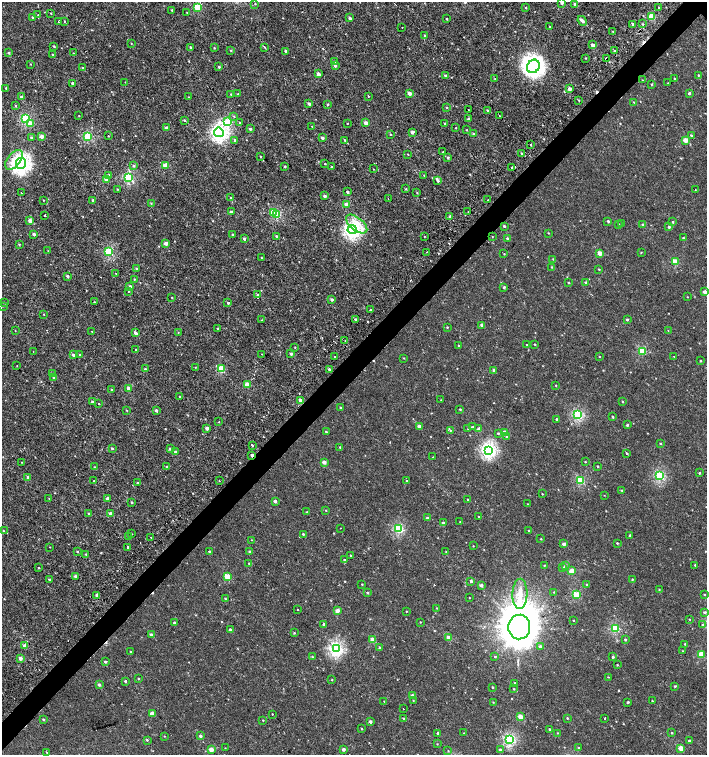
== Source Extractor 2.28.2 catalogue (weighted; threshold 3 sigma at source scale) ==
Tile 7 of 4 x 4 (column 3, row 2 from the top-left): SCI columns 3072-4480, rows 3011-4515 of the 6043 x 6058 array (HDU 1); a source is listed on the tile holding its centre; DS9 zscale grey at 2 x 2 block average (1 PNG px = mean of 2 x 2 image px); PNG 709 x 757 px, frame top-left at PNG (2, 2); each listed source drawn as its Kron ellipse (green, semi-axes under 4 px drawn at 4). Shown black and unused: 4% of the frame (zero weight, under 2 of 3 exposures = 2% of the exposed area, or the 3 px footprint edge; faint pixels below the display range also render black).
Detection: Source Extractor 2.28.2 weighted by HDU 2 'WHT'; one run over the whole footprint, this tile lists its part. Background -4.39e-05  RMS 0.0026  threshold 0.0116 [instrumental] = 3 sigma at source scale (4.5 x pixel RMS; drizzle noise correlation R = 1.50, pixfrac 1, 0.0396/0.0396 arcsec/px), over >= 5 px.
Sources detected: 434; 1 inside a brighter object's white glare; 7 cosmic-ray / hot-pixel residue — neither listed nor drawn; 3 inside a brighter listed object's ellipse — not listed separately; the other 423 listed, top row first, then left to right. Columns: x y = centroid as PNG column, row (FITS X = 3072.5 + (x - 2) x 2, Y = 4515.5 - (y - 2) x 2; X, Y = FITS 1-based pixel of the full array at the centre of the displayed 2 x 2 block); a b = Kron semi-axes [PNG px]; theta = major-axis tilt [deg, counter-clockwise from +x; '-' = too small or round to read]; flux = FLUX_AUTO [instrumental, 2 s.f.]
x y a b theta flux
562 2 2 2 - 2.9
255 3 2 2 - 0.28
575 4 2 2 - 1.9
197 7 3 3 - 16
526 7 2 2 - 0.39
659 8 2 2 - 0.81
172 10 2 2 - 0.64
51 13 2 2 - 0.39
187 13 3 2 - 0.37
38 15 2 2 - 0.35
32 17 3 2 - 0.55
651 17 3 3 - 16
350 18 2 2 - 1.8
447 19 2 2 - 0.45
59 21 2 2 - 0.94
64 21 2 2 - 0.41
582 21 5 2 - 1.9
633 24 2 2 - 1.9
643 24 2 2 - 0.4
402 27 2 2 - 1.2
550 27 2 2 - 0.37
613 32 3 3 - 0.34
425 35 2 2 - 4
131 43 2 2 - 0.3
592 45 2 2 - 3
54 46 2 2 - 0.61
190 47 3 2 - 0.56
265 47 3 2 - 0.48
214 48 2 2 - 0.4
231 51 3 2 - 0.48
286 51 2 2 - 1.2
615 51 2 2 - 1.3
9 53 3 3 - 0.79
73 53 2 2 - 0.25
52 54 2 2 - 0.37
586 58 2 2 - 0.37
606 58 2 2 - 2.5
334 62 3 3 - 0.55
30 64 2 2 - 0.31
335 66 3 3 - 1.4
533 66 7 6 - 200
219 67 2 2 - 0.8
82 68 2 2 - 0.69
318 74 2 2 - 4.6
445 75 2 2 - 0.86
698 75 2 2 - 0.39
674 78 2 2 - 0.28
495 79 3 2 - 0.46
642 80 2 2 - 0.25
125 82 2 2 - 0.31
72 83 2 2 - 1.8
668 83 2 2 - 0.26
651 84 3 2 - 0.36
6 88 2 2 - 0.5
570 89 3 2 - 3.1
409 93 2 2 - 3.8
689 93 2 2 - 1.3
231 94 3 2 - 0.48
238 94 3 3 - 0.56
368 96 2 2 - 0.57
21 97 3 2 - 1.1
189 97 2 2 - 0.27
579 100 2 2 - 0.44
634 102 2 2 - 0.27
309 104 2 2 - 2
328 104 3 2 - 0.46
16 106 3 3 - 0.48
446 107 3 2 - 0.37
468 110 2 2 - 0.26
487 110 3 3 - 0.57
499 115 2 2 - 0.55
79 116 2 2 - 0.24
234 116 3 2 - 0.41
25 118 3 3 - 34
469 119 2 2 - 1.9
184 120 3 2 - 0.49
228 122 4 3 - 24
240 123 3 3 - 0.78
347 123 2 2 - 0.33
366 123 2 2 - 5.3
30 124 3 3 - 4.9
445 124 2 2 - 0.87
312 126 3 2 - 0.23
166 128 2 2 - 2.9
456 128 2 2 - 0.35
250 129 2 2 - 1.5
466 130 2 2 - 0.31
219 132 5 4 - 120
412 132 2 2 - 2.1
474 134 4 3 - 0.79
391 135 2 2 - 0.29
88 136 3 3 - 28
108 136 2 2 - 0.92
691 136 3 2 - 0.84
42 137 2 2 - 3.5
31 138 2 2 - 1
322 138 2 2 - 1.4
235 140 3 2 - 1.4
345 140 2 2 - 0.52
685 140 2 2 - 5.8
530 145 2 2 - 2.1
442 152 2 2 - 0.45
408 154 2 2 - 0.31
522 154 3 2 - 0.84
260 157 2 2 - 0.33
448 158 3 3 - 0.91
14 160 11 6 52 9
21 163 5 5 - 170
325 164 2 2 - 0.37
133 166 3 3 - 0.86
166 166 3 2 - 11
285 166 2 2 - 0.73
332 167 3 2 - 0.48
512 168 2 2 - 1
373 169 2 2 - 0.23
424 175 3 2 - 0.39
108 176 2 2 - 4.4
128 177 3 3 - 38
106 179 2 2 - 4
438 181 3 3 - 0.9
117 189 3 2 - 0.37
406 189 2 2 - 0.44
695 190 2 2 - 0.27
347 192 2 2 - 1
21 193 2 2 - 0.21
417 193 2 2 - 0.35
325 196 3 2 - 1.8
231 198 2 2 - 0.75
388 198 2 2 - 0.2
43 200 2 2 - 0.28
93 200 2 2 - 1.3
488 200 2 2 - 0.31
151 203 3 2 - 0.43
347 205 2 2 - 7.7
468 211 2 2 - 0.59
231 212 2 2 - 1.4
273 212 3 3 - 8.5
277 214 3 3 - 19
45 215 2 2 - 1.2
450 216 2 2 - 2.1
30 221 2 2 - 3.6
608 221 2 2 - 0.78
673 222 2 2 - 0.51
622 223 2 2 - 0.36
357 224 12 6 -39 11
619 224 3 2 - 0.43
643 225 2 2 - 1.7
504 226 2 2 - 0.88
669 227 2 2 - 0.95
352 230 4 4 - 120
548 233 2 2 - 0.3
34 234 2 2 - 1.7
233 234 2 2 - 0.66
277 236 2 2 - 0.97
424 236 2 2 - 0.74
492 237 2 2 - 0.26
507 238 2 2 - 1.1
683 238 2 2 - 0.56
244 239 3 2 - 1
166 243 2 2 - 4.2
19 244 3 2 - 0.47
48 251 3 2 - 0.26
109 252 3 3 - 29
427 252 2 2 - 1.7
641 252 2 2 - 0.32
600 253 2 2 - 5.6
504 254 2 2 - 0.32
261 258 2 2 - 0.33
553 259 3 2 - 0.36
675 262 3 3 - 12
552 267 2 2 - 0.4
136 269 2 2 - 0.84
599 269 2 2 - 0.4
116 273 2 2 - 0.8
67 276 2 2 - 1.5
134 279 2 2 - 0.46
568 283 2 2 - 0.39
586 283 2 2 - 2.6
130 286 3 2 - 1.7
504 287 3 2 - 0.68
128 291 2 2 - 0.32
704 292 2 2 - 2.7
258 295 3 3 - 1.1
687 297 2 2 - 0.23
172 298 2 2 - 0.33
332 299 2 2 - 1.6
94 302 3 2 - 0.35
4 303 3 2 - 0.49
228 303 2 2 - 0.68
2 306 2 2 - 0.25
370 310 2 2 - 0.36
44 314 2 2 - 0.26
355 319 3 2 - 0.52
262 320 2 2 - 0.33
627 320 2 2 - 0.87
482 325 2 2 - 2.8
447 327 3 2 - 0.39
218 329 3 2 - 0.47
668 330 2 2 - 0.23
15 331 2 2 - 0.24
92 331 2 2 - 0.23
178 332 2 2 - 0.28
135 333 2 2 - 2.4
345 341 2 2 - 0.31
535 344 2 2 - 0.43
459 345 3 2 - 0.45
527 345 2 2 - 0.52
295 347 2 2 - 0.3
136 350 2 2 - 0.44
642 351 3 3 - 19
33 352 2 2 - 0.22
262 354 2 2 - 0.22
291 354 3 2 - 1.2
73 355 2 2 - 1.3
80 355 2 2 - 0.74
674 356 3 2 - 0.21
335 357 2 2 - 0.41
599 357 3 2 - 0.29
404 358 3 2 - 0.29
700 361 2 2 - 0.47
17 366 2 2 - 0.2
195 367 2 2 - 0.25
145 369 3 2 - 0.65
221 369 3 3 - 17
329 369 3 3 - 0.71
494 370 3 3 - 1.3
52 374 3 3 - 0.69
53 377 3 2 - 0.7
247 385 3 2 - 10
556 385 2 2 - 0.33
129 388 2 2 - 5.5
111 389 3 2 - 0.37
180 396 3 2 - 0.49
441 400 2 2 - 0.2
301 401 2 2 - 6.5
623 401 3 2 - 0.37
92 402 3 2 - 1.2
99 404 2 2 - 0.43
341 408 3 3 - 0.84
460 409 2 2 - 0.58
127 410 3 2 - 0.4
156 410 3 2 - 1.4
578 415 3 3 - 43
613 417 3 2 - 0.49
556 419 2 2 - 0.66
219 422 2 2 - 0.34
627 425 3 3 - 0.7
419 427 2 2 - 3.5
473 427 3 2 - 0.48
207 428 2 2 - 2.7
468 429 3 2 - 0.36
479 429 2 2 - 4.4
450 430 3 2 - 0.33
326 432 3 2 - 0.58
504 432 2 2 - 2.4
498 433 3 3 - 0.55
507 437 2 2 - 1.1
660 443 2 2 - 0.45
252 445 2 2 - 1.4
340 447 2 2 - 0.37
112 448 3 2 - 0.74
170 449 3 3 - 1.2
489 450 4 4 - 90
176 452 2 2 - 2.8
627 453 3 2 - 0.68
252 455 2 2 - 2.6
433 457 2 2 - 0.3
21 462 2 2 - 0.23
324 462 2 2 - 3.3
585 462 2 2 - 0.37
597 466 2 2 - 0.49
94 467 3 2 - 0.37
166 467 2 2 - 0.62
699 473 2 2 - 0.68
660 476 3 3 - 40
28 477 3 2 - 1.3
94 481 2 2 - 0.39
219 481 2 2 - 0.4
406 481 2 2 - 3.1
581 481 3 3 - 24
137 483 2 2 - 0.52
622 490 3 2 - 0.5
542 494 2 2 - 0.31
604 495 2 2 - 0.21
49 498 2 2 - 0.23
108 499 2 2 - 3.3
467 499 2 2 - 0.29
275 501 2 2 - 2.1
132 502 2 2 - 0.58
528 504 2 2 - 0.2
326 510 2 2 - 0.36
307 512 2 2 - 0.32
89 513 2 2 - 0.41
110 513 2 2 - 2.1
478 517 2 2 - 0.35
427 518 2 2 - 2.6
460 522 2 2 - 0.32
443 523 2 2 - 1.7
340 528 2 2 - 0.22
399 529 3 3 - 36
529 530 2 2 - 0.36
3 531 2 2 - 0.54
132 534 2 2 - 0.22
303 534 3 2 - 0.6
630 535 3 2 - 0.62
129 536 2 2 - 0.31
151 537 2 2 - 0.72
541 539 2 2 - 0.36
251 540 3 2 - 0.26
617 543 2 2 - 0.47
564 544 2 2 - 2.3
473 546 2 2 - 0.25
50 547 2 2 - 0.21
128 547 2 2 - 6.7
209 551 3 2 - 0.61
249 551 3 2 - 0.67
77 552 2 2 - 0.59
446 552 3 2 - 0.35
85 554 3 2 - 0.36
351 556 2 2 - 0.49
344 560 3 2 - 0.38
249 563 2 2 - 0.27
544 565 2 2 - 0.28
695 565 2 2 - 0.46
565 566 3 3 - 0.71
38 568 2 2 - 0.46
563 568 3 2 - 0.81
571 571 3 2 - 9.6
75 576 3 2 - 1.1
227 576 3 2 - 12
49 579 3 2 - 0.7
632 579 2 2 - 0.41
471 581 3 2 - 1.1
362 584 2 2 - 0.41
586 584 2 2 - 0.45
481 585 3 2 - 1.9
659 590 2 2 - 0.33
554 592 2 2 - 0.28
368 593 2 2 - 0.71
520 594 15 7 89 7.1
97 595 3 2 - 2.8
576 595 3 3 - 20
704 595 2 2 - 0.35
225 598 2 2 - 0.47
469 598 2 2 - 0.22
437 608 2 2 - 0.31
298 610 2 2 - 1.2
337 611 2 2 - 4.6
406 611 2 2 - 0.27
704 612 3 3 - 0.86
690 619 2 2 - 0.28
573 620 2 2 - 0.39
420 622 2 2 - 0.27
174 623 2 2 - 0.73
323 624 2 2 - 3.2
703 625 3 2 - 0.52
519 627 12 11 - 2600
615 628 3 3 - 33
231 630 2 2 - 2
294 633 3 2 - 0.47
151 635 2 2 - 2.3
449 637 3 2 - 6.2
373 640 2 2 - 6.7
625 640 2 2 - 0.81
685 644 3 2 - 0.36
25 646 2 2 - 5.1
540 646 3 3 - 1
380 648 3 3 - 0.75
336 649 4 3 - 82
683 651 2 2 - 0.26
130 652 3 2 - 0.47
701 654 3 3 - 15
312 657 3 2 - 0.43
495 657 3 2 - 0.46
613 657 3 3 - 0.8
20 658 2 2 - 2.8
105 662 3 3 - 0.85
617 665 2 2 - 0.46
608 677 3 2 - 0.26
138 679 3 2 - 0.37
332 680 2 2 - 0.35
125 681 2 2 - 0.89
515 683 2 2 - 0.57
99 685 2 2 - 1.6
675 686 2 2 - 0.64
492 687 2 2 - 0.55
514 689 2 2 - 0.45
412 696 3 3 - 2.7
413 700 2 2 - 0.3
384 701 2 2 - 0.29
652 701 2 2 - 0.32
493 702 2 2 - 0.32
628 702 2 2 - 0.77
403 709 3 2 - 0.18
152 713 3 2 - 6.3
272 714 2 2 - 0.32
520 717 3 2 - 7.2
403 718 3 2 - 0.53
567 718 2 2 - 0.46
605 718 2 2 - 0.78
43 719 2 2 - 0.91
263 720 2 2 - 0.35
370 722 2 2 - 1.9
362 729 2 2 - 0.44
549 729 2 2 - 0.61
438 733 2 2 - 1.1
463 733 2 2 - 0.21
557 733 3 2 - 0.28
672 733 3 2 - 0.53
164 736 2 2 - 0.25
200 736 2 2 - 1.8
510 739 3 3 - 53
147 740 3 2 - 0.5
689 741 2 2 - 0.86
437 744 2 2 - 0.26
225 748 2 2 - 0.24
579 748 3 2 - 0.6
681 748 3 2 - 8.3
211 749 3 2 - 5.9
343 749 2 2 - 2.6
500 749 3 2 - 0.65
448 751 3 2 - 0.29
46 752 3 2 - 0.35
Overlapping masked pixels (flux is a lower limit): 5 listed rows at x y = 606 58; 570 89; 512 168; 301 401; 252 455
Isophote crosses this tile's border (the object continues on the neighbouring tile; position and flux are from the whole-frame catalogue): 1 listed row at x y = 562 2
Diffuse or blended objects may show on this block-average render without a row.